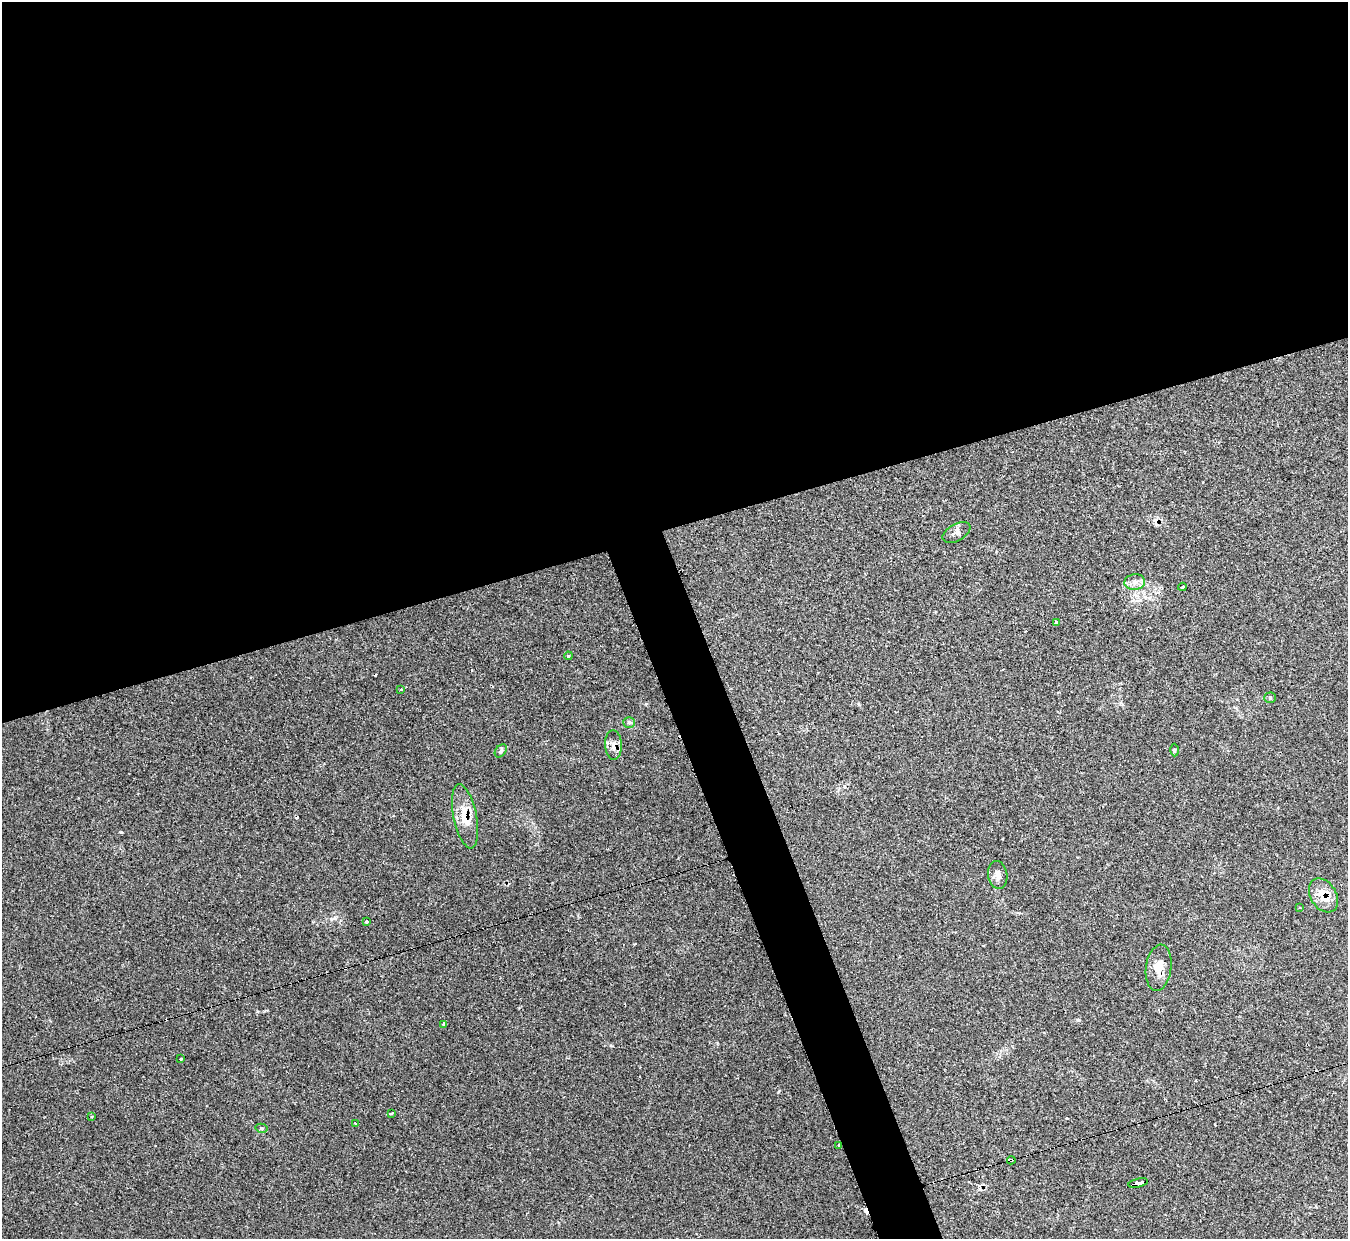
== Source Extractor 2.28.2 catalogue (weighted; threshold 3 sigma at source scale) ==
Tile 2 of 4 x 4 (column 2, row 1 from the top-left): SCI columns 1353-2698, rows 3862-5098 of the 5390 x 5374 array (HDU 1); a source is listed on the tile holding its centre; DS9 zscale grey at full resolution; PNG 1350 x 1241 px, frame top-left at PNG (2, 2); each listed source drawn as its Kron ellipse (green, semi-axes under 4 px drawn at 4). Shown black and unused: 45% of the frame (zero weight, under 2 of 3 exposures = <1% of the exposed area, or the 3 px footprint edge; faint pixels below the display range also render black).
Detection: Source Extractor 2.28.2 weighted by HDU 2 'WHT'; one run over the whole footprint, this tile lists its part. Background 0.0355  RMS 0.0046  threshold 0.0208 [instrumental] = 3 sigma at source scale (4.5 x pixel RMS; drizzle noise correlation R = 1.50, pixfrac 1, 0.05/0.05 arcsec/px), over >= 5 px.
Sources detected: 38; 12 cosmic-ray / hot-pixel residue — neither listed nor drawn; the other 26 listed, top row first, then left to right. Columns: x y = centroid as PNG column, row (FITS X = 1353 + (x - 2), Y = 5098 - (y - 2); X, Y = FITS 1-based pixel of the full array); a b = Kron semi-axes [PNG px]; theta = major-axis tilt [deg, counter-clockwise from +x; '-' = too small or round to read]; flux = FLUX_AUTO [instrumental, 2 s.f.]
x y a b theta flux
956 532 15 8 29 2.3
1135 582 10 8 7 2.6
1182 587 4 2 - 0.66
1056 622 3 3 - 2.2
568 656 4 3 - 0.38
401 690 4 3 - 1.7
1270 698 5 5 - 0.61
629 722 6 5 - 0.84
613 745 15 8 -86 3.1
1174 750 6 4 89 0.55
501 751 7 5 51 0.88
465 816 32 11 -79 9
998 875 14 9 -81 2.8
1323 895 18 13 -57 8.5
1300 908 3 2 - 0.37
366 922 3 3 - 3.4
1159 968 23 12 82 6.2
444 1024 4 3 - 2.3
181 1059 3 3 - 2.1
391 1113 4 3 - 1.5
92 1116 3 3 - 0.67
356 1123 3 3 - 2.3
261 1128 6 4 -12 0.58
839 1145 3 2 - 0.37
1011 1160 4 3 - 2.5
1138 1183 10 4 13 56
Overlapping masked pixels (flux is a lower limit): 6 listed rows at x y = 613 745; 465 816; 1323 895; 1159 968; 1011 1160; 1138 1183
Unlisted compact peaks at least as high as the median listed source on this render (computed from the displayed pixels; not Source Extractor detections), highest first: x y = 121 832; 335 918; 1078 1020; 779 1091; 257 1011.